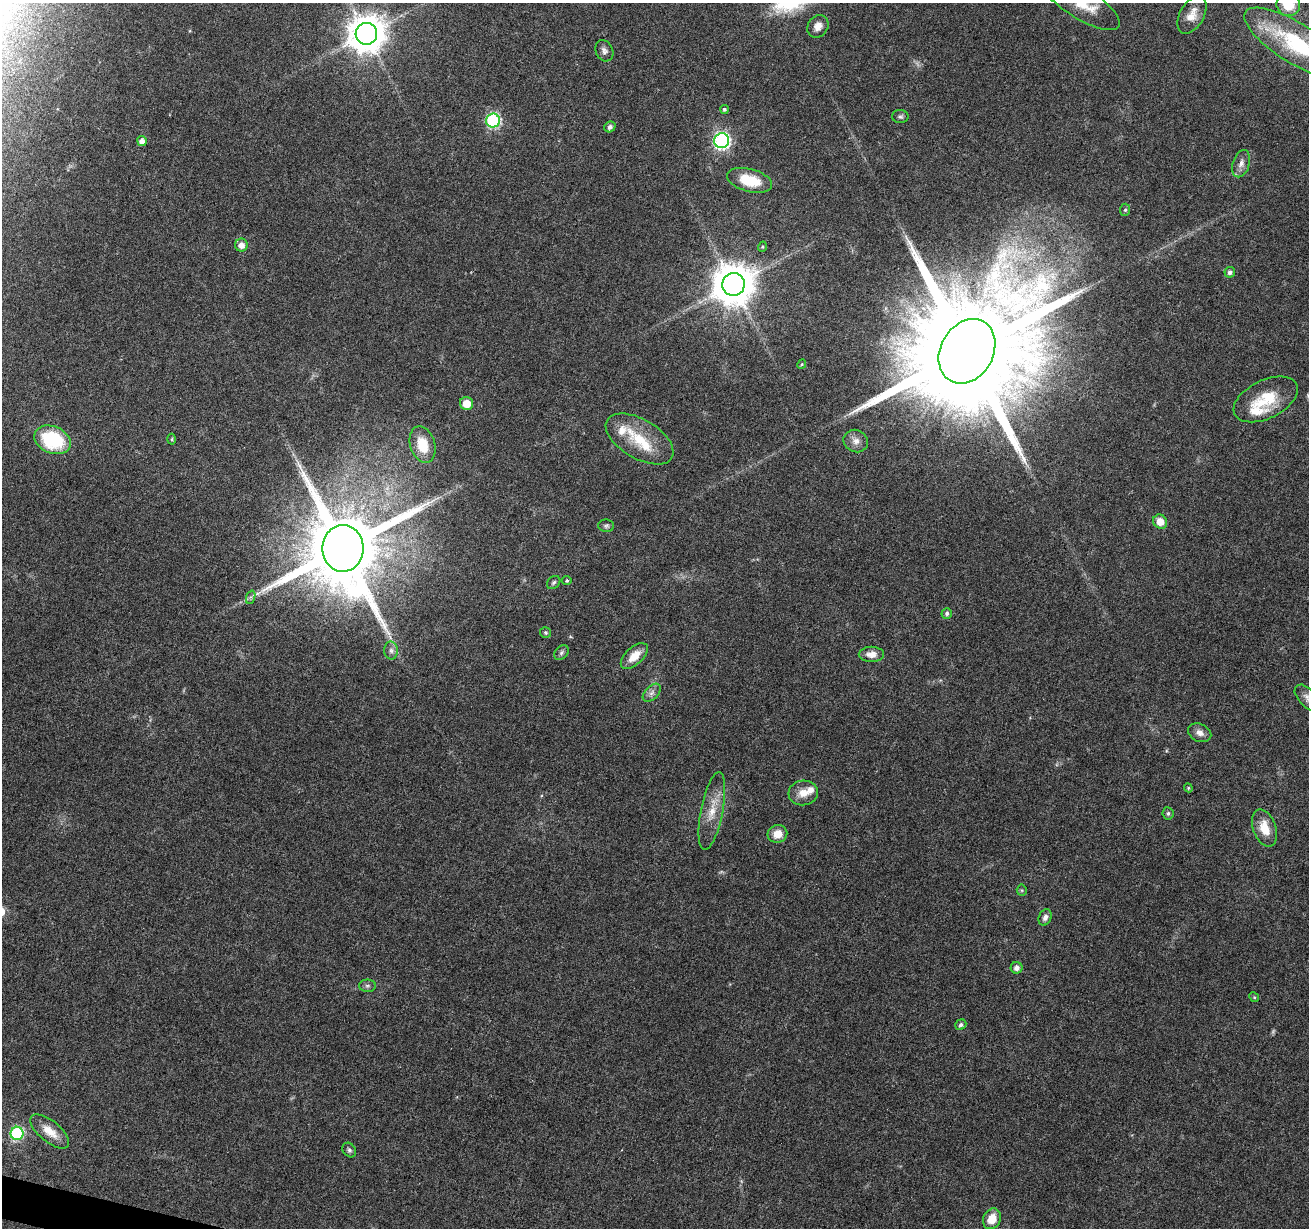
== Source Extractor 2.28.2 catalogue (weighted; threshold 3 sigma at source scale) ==
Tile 7 of 4 x 4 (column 3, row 2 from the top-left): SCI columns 2616-3922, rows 2672-3897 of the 5239 x 5405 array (HDU 1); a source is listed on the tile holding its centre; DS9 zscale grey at full resolution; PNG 1311 x 1230 px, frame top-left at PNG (2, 3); each listed source drawn as its Kron ellipse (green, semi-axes under 4 px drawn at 4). Shown black and unused: <1% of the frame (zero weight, under 3 of 6 exposures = <1% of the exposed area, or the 3 px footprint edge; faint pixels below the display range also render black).
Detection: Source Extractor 2.28.2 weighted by HDU 2 'WHT'; one run over the whole footprint, this tile lists its part. Background 0.0128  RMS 0.0022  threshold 0.00881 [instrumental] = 3 sigma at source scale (4.09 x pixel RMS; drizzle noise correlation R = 1.36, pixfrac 0.8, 0.0396/0.0396 arcsec/px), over >= 5 px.
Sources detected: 66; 2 too faint to see at this stretch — neither listed nor drawn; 4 inside a brighter listed object's ellipse — not listed separately; the other 60 listed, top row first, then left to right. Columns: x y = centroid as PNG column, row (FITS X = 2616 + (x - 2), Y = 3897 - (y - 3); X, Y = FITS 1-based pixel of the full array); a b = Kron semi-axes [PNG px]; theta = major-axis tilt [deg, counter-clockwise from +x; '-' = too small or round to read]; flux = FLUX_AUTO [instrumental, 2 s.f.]
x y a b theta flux
1080 3 45 15 -32 7.1
1288 5 12 11 - 5.1
1192 15 20 12 60 2.6
818 26 12 10 57 1.5
366 34 11 10 - 520
1297 44 61 20 -32 23
604 51 11 8 -64 0.9
724 109 4 4 - 0.39
900 117 8 6 -1 0.5
493 121 7 7 - 33
610 127 6 5 - 0.66
142 141 5 4 - 1.3
722 141 7 7 - 53
1241 164 14 8 73 1.3
750 180 23 11 -15 6.8
1125 210 6 5 - 0.35
241 245 6 6 - 1.5
762 247 5 3 - 0.21
1230 272 5 5 - 0.62
733 284 11 11 - 670
967 351 34 26 60 9900
802 364 5 4 - 0.21
1266 399 34 19 26 7.7
467 403 7 6 - 2.7
172 439 5 3 - 0.23
640 439 37 19 -30 7.9
53 440 19 13 -22 14
856 441 12 11 - 1.5
423 444 19 12 -74 5.6
1160 522 7 6 - 2.4
606 526 8 6 -3 0.46
343 548 23 20 -89 3300
567 580 4 4 - 0.29
554 582 7 5 44 0.45
251 597 7 4 71 0.44
947 613 5 5 - 0.5
545 633 5 5 - 0.35
391 651 9 6 -88 0.84
561 653 8 6 47 0.53
871 654 12 7 0 1.7
634 656 16 8 43 3
652 693 11 6 45 0.92
1308 698 16 9 -45 1.3
1200 733 12 8 -25 1.3
1188 788 4 4 - 0.23
803 793 15 12 6 2.4
712 811 40 11 79 4.3
1168 813 6 5 - 0.44
1265 828 19 11 -71 3.8
777 834 10 9 - 2.3
1022 890 5 5 - 0.27
1045 917 8 6 70 0.82
1016 968 6 6 - 0.96
367 986 8 6 -1 0.58
1254 997 5 4 - 0.24
961 1025 6 5 - 0.53
50 1131 23 10 -40 3.1
17 1133 6 6 - 27
349 1150 8 6 -52 0.53
992 1219 11 8 62 3
Isophote crosses this tile's border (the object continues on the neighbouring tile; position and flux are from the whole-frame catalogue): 4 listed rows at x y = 1080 3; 1288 5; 1297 44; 1308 698